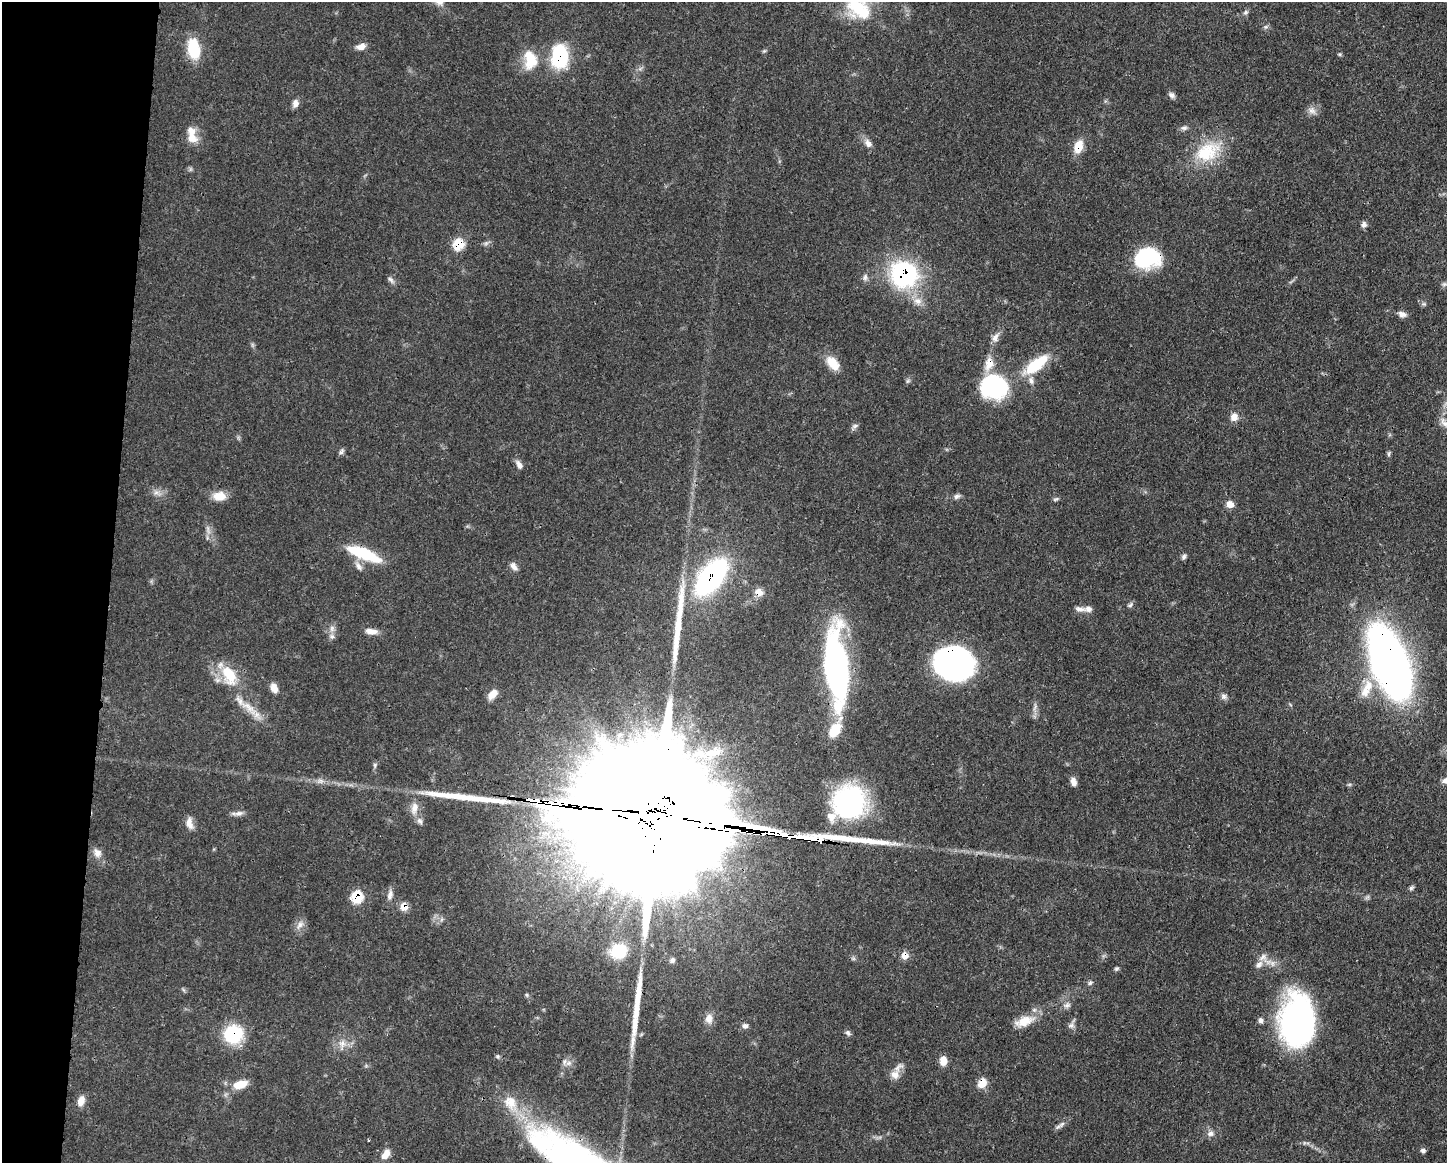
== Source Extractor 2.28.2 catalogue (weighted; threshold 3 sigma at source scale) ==
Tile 7 of 3 x 4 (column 1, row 3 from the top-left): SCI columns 112-1556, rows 1168-2328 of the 4670 x 4658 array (HDU 1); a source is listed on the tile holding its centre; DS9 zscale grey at full resolution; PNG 1449 x 1165 px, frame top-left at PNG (2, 2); no overlay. Shown black and unused: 8% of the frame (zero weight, under 3 of 4 exposures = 1% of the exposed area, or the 3 px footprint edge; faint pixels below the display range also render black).
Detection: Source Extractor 2.28.2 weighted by HDU 2 'WHT'; one run over the whole footprint, this tile lists its part. Background 0.0552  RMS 0.0032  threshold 0.0146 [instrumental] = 3 sigma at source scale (4.5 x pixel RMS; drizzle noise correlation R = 1.50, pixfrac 1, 0.05/0.05 arcsec/px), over >= 5 px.
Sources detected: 116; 4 long thin detections or spike segments (spike, bleed or trail) — not listed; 9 inside a brighter listed object's ellipse — not listed separately; the other 103 listed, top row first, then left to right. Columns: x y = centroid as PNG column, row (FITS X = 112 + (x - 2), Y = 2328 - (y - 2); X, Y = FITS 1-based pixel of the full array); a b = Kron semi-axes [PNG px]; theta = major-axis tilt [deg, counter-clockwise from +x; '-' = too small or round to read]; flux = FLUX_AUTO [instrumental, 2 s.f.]
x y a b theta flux
859 9 33 25 -27 17
1245 12 7 5 22 0.67
361 46 11 7 13 2.3
194 49 21 12 -80 13
764 51 6 4 43 0.46
1339 54 6 4 -18 0.41
560 57 23 16 87 22
530 60 27 18 -85 8.4
1171 95 9 6 -35 1.1
295 103 10 7 87 1.7
1312 111 12 9 -32 1.9
1184 128 9 6 7 1
192 138 16 12 -38 3.9
868 143 11 8 -57 2
1078 146 14 9 73 5.6
1207 152 37 24 29 16
1364 225 8 7 - 1.2
458 244 8 7 - 11
1147 258 28 20 12 24
904 274 19 18 - 58
865 277 10 6 75 1.2
391 279 9 6 -39 1
1444 284 8 5 7 0.85
918 301 13 10 -24 2.9
1424 304 7 5 -11 0.66
1402 314 10 7 -19 1.7
995 337 15 7 57 2.1
833 363 20 11 -49 5.5
1036 365 35 12 38 14
908 381 7 5 45 0.62
994 386 31 27 -12 31
1234 417 10 9 - 2.5
854 426 11 5 48 0.95
342 451 10 5 58 0.77
1389 454 8 4 82 0.56
519 465 13 7 -59 1.6
156 492 7 6 - 1.2
219 496 16 11 1 4.4
957 496 9 6 18 1
1056 499 8 4 26 0.59
1230 504 8 7 - 3.1
364 554 42 12 -22 15
1184 557 7 6 - 0.8
359 566 14 7 -59 1.8
514 566 12 7 -54 1.6
711 577 33 16 52 76
759 592 7 6 - 4.4
1130 605 9 5 32 0.78
1080 609 16 6 -5 1.7
332 628 10 6 73 1.4
372 631 16 7 -6 2.4
953 662 32 26 -15 110
1390 662 63 26 -69 250
836 668 82 22 -86 83
229 675 30 17 -64 12
1368 686 18 13 -89 6.1
274 688 11 7 -67 2.7
492 694 13 8 48 3.3
1223 696 8 7 - 1.1
248 707 34 10 -41 6.1
713 753 28 13 14 8.5
1446 781 10 7 11 1.8
1073 782 10 6 -74 2
849 802 35 35 - 49
414 808 17 9 80 3.3
238 813 14 6 5 1.6
660 818 116 29 -8 44000
189 823 17 8 -78 2.5
97 853 13 10 -57 2.3
1411 888 6 5 - 0.68
390 895 13 7 76 1.9
357 897 8 8 - 13
404 907 7 7 - 4.4
300 925 14 7 52 1.9
619 951 17 15 24 11
905 956 8 7 - 3.1
1263 957 11 11 - 2.5
672 960 7 6 - 0.84
1117 969 6 5 - 0.54
1090 983 6 5 - 0.68
527 995 6 4 -71 0.47
1067 1005 10 7 22 1.3
709 1018 13 10 84 2.5
1261 1020 7 6 - 1.1
1024 1021 28 12 20 5.9
1297 1021 52 33 -89 92
745 1026 7 6 - 1.1
1071 1026 8 7 - 1.2
848 1033 8 6 -63 0.84
233 1034 18 17 - 20
342 1044 10 9 - 2.4
498 1056 6 5 - 0.56
943 1061 10 7 -88 3
568 1063 8 7 - 1.5
895 1075 13 13 - 3.2
982 1083 14 10 55 3.3
240 1084 18 9 16 5.5
81 1101 12 8 71 2.7
510 1102 22 18 -54 7.4
1062 1124 13 5 47 1.3
1210 1133 9 8 - 1.5
1423 1150 6 5 - 0.85
386 1154 13 8 55 3.1
Overlapping masked pixels (flux is a lower limit): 17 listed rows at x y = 560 57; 1078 146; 458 244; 1147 258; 904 274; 711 577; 759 592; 953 662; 1390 662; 836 668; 849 802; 660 818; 357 897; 404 907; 905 956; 233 1034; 982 1083
Isophote crosses this tile's border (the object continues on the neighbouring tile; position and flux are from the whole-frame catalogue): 2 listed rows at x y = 859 9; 1446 781